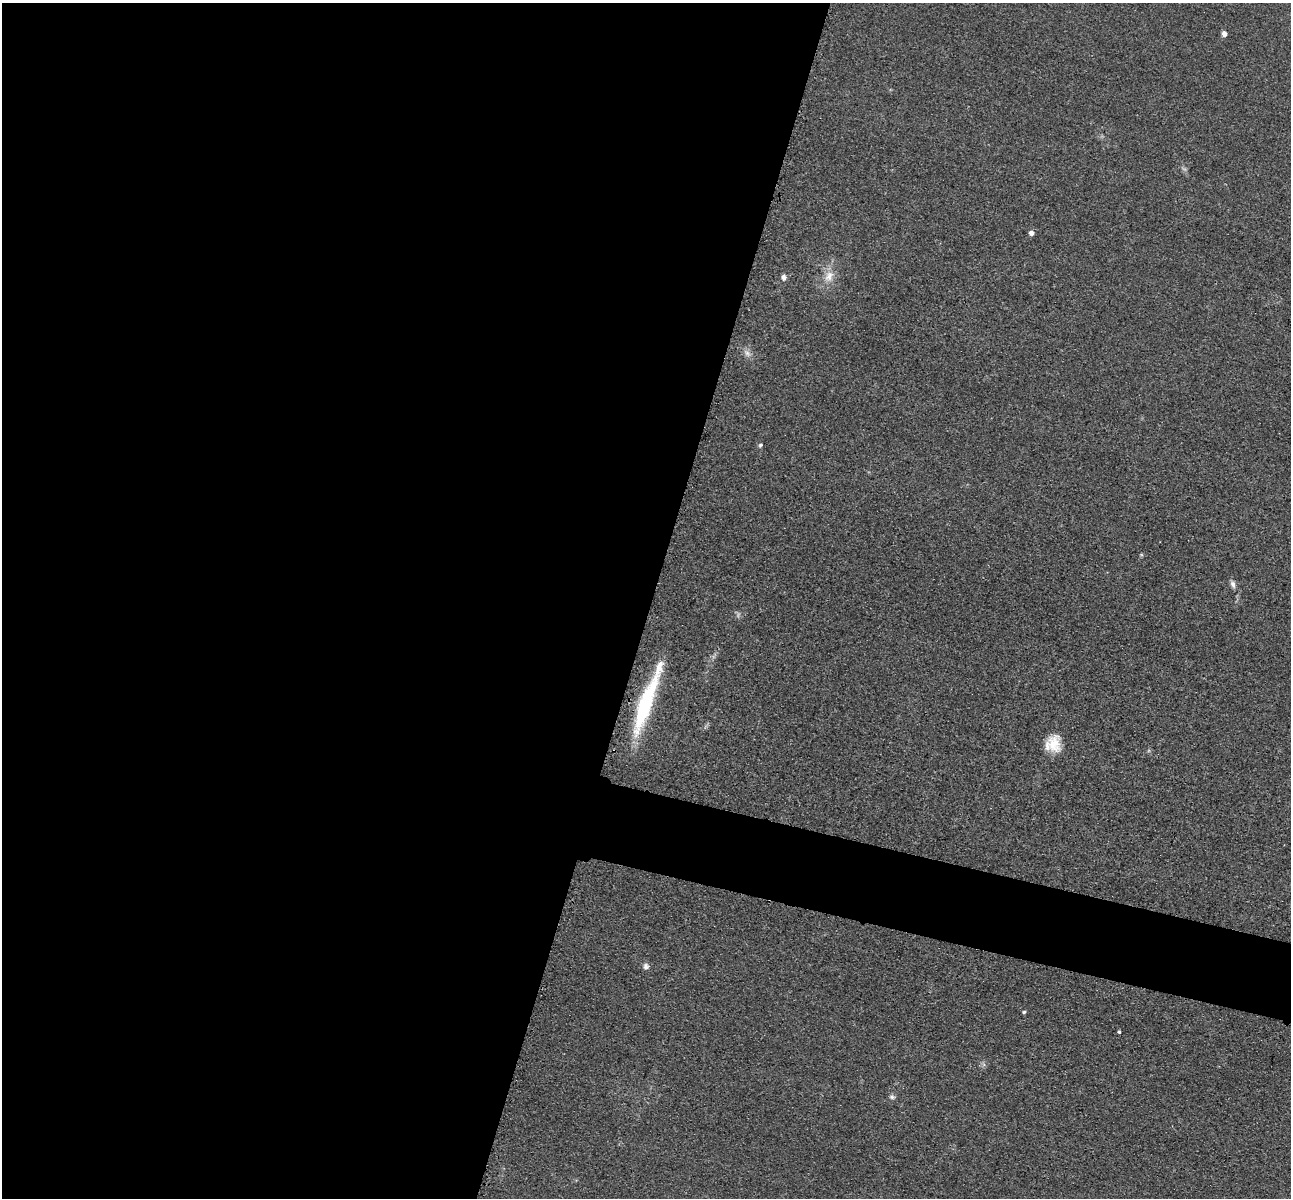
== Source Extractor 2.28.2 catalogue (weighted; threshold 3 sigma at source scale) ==
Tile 5 of 4 x 4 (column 1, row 2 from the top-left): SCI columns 21-1309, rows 2671-3866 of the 5198 x 5216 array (HDU 1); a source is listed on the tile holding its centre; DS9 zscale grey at full resolution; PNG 1293 x 1200 px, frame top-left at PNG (2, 3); no overlay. Shown black and unused: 54% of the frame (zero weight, under 3 of 4 exposures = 3% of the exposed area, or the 3 px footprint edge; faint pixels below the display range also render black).
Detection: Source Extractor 2.28.2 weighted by HDU 2 'WHT'; one run over the whole footprint, this tile lists its part. Background 0.0485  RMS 0.0082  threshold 0.0368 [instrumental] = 3 sigma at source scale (4.5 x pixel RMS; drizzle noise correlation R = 1.50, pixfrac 1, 0.05/0.05 arcsec/px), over >= 5 px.
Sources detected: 14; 1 inside a brighter listed object's ellipse — not listed separately; the other 13 listed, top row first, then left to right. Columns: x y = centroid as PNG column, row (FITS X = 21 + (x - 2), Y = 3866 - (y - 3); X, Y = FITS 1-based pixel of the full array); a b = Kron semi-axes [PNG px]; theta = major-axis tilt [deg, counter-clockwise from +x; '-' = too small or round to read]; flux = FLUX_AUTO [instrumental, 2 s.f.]
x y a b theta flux
1224 34 5 5 - 3.7
1031 233 5 5 - 4.2
829 276 18 12 63 11
784 277 8 6 -88 2.7
747 353 11 7 -66 4
760 445 6 5 - 1.4
1233 584 10 6 -68 3.1
646 703 72 14 70 74
1053 744 20 18 71 18
646 966 9 7 -78 3.1
1024 1012 4 4 - 1.1
1119 1032 3 3 - 2.2
892 1097 7 6 - 2.1
Overlapping masked pixels (flux is a lower limit): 1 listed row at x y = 646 703